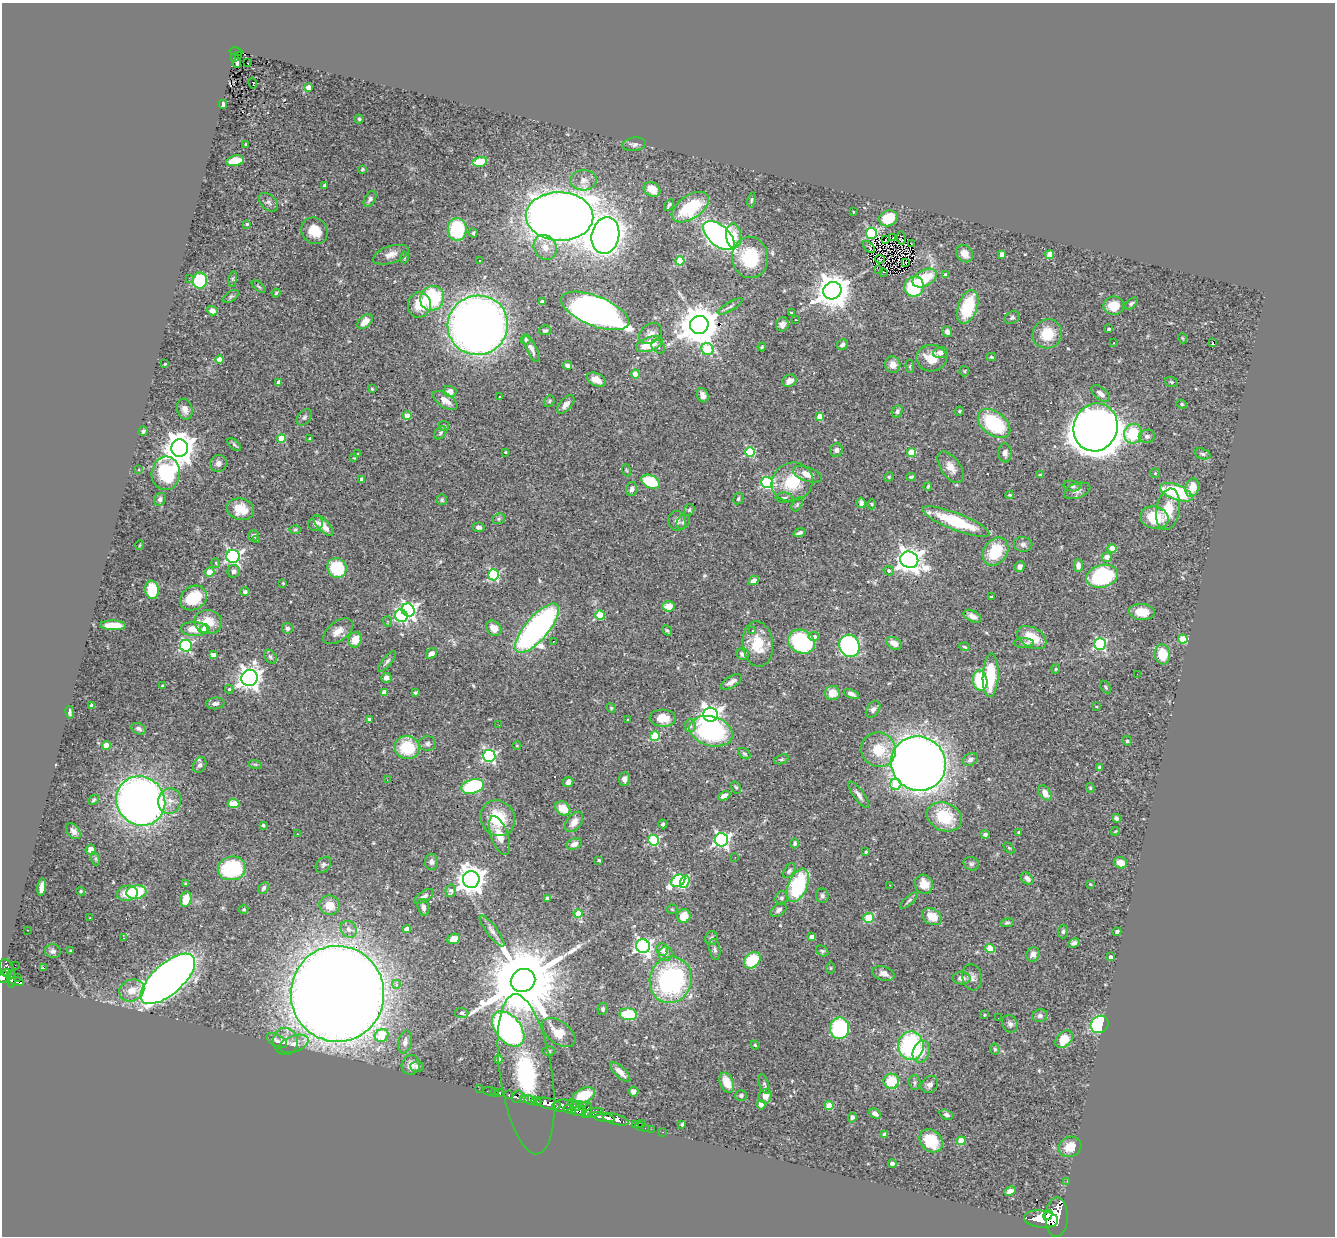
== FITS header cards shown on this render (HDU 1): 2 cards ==
NAXIS1  =                 1333
NAXIS2  =                 1234

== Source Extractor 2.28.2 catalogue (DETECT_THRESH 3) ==
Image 1333 x 1234 px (HDU 1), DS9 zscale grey, 1 PNG px = 1 image px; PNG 1337 x 1238 px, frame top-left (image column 1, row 1234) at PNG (2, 3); each listed source drawn as its Kron ellipse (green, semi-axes under 4 px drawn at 4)
Background 1.08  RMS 0.039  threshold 0.116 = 3 sigma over >= 5 px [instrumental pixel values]
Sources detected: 478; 2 with non-positive FLUX_AUTO (blend fragments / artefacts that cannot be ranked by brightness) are neither listed nor drawn; the other 476 listed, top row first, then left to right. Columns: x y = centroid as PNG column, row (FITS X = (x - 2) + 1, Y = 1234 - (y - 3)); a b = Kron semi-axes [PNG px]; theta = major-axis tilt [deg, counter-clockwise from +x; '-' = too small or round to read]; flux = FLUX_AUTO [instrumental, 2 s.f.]
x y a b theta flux
236 52 6 4 -11 95
238 55 3 2 - 10
234 57 3 2 - 10
237 63 5 3 - 1.5
248 63 3 2 - 5.5
253 83 5 3 - 28
308 87 4 4 - 25
223 104 4 4 - 13
359 119 4 4 - 3.4
245 144 3 2 - 1.7
634 144 12 6 7 9.5
235 161 9 5 10 55
480 162 7 4 13 54
362 169 4 3 - 3.3
584 180 13 10 4 19
325 185 4 3 - 4.3
652 189 9 6 -29 36
370 199 9 5 60 6.5
751 200 7 3 79 3.2
268 202 11 7 -42 8.8
669 205 6 3 55 4.7
690 207 21 11 34 150
853 212 3 2 - 1.9
559 216 34 24 -1 4000
888 218 9 7 21 93
247 224 3 3 - 3.9
457 229 11 9 -89 180
315 231 14 12 -43 44
473 233 4 4 - 3.2
871 233 5 5 - 310
605 235 18 13 78 1800
719 236 19 10 -40 1000
734 236 12 7 -84 39
893 238 3 2 - 0.11
901 238 6 3 -84 1.7
886 240 2 2 - 0.067
911 244 2 2 - 4.1
545 247 13 11 -55 29
869 247 7 3 -46 11
964 254 9 8 - 21
1002 254 4 4 - 21
391 255 18 8 18 20
1050 255 4 4 - 65
750 257 21 18 -87 130
404 258 6 3 89 2.6
880 259 5 3 - 2.6
480 260 3 3 - 10
680 261 4 4 - 110
906 262 3 2 - 1
879 270 3 2 - 5.9
883 272 4 2 - 2.6
946 275 4 4 - 13
189 278 3 2 - 4.7
925 278 13 8 28 80
233 279 8 4 82 3.5
200 280 8 7 - 130
259 287 8 3 -40 3.6
914 287 10 9 - 180
832 291 9 8 - 5600
276 293 4 4 - 3.1
231 296 9 5 35 5.3
432 298 12 12 - 180
542 302 4 3 - 7.7
1131 304 7 4 42 5.9
419 305 12 11 - 52
730 306 14 4 31 6.3
1114 306 10 9 - 43
968 307 17 9 71 120
212 311 5 4 - 16
595 311 36 15 -22 1700
791 313 4 3 - 2.3
1012 318 8 6 28 5.5
796 320 3 2 - 1.5
365 322 9 6 44 27
782 324 7 6 - 10
478 325 30 29 - 2500
699 325 9 9 - 8500
1109 329 3 3 - 5.1
545 330 6 5 - 5.9
947 331 5 4 - 9.9
651 333 12 9 36 15
1047 334 15 14 - 70
1182 338 5 3 - 2.3
526 339 5 5 - 3.6
1213 342 4 2 - 28
1114 343 3 2 - 3.1
649 344 14 7 19 63
842 345 6 5 - 8.9
658 347 8 5 -47 7.2
762 347 4 3 - 2.9
531 349 14 5 -63 13
707 349 6 5 - 130
940 353 7 5 8 11
991 357 5 4 - 3.3
931 358 15 13 -1 46
220 360 4 4 - 38
165 364 3 2 - 2.5
567 365 5 3 - 7.5
893 365 8 7 - 19
910 366 6 3 -84 2.9
964 371 5 5 - 3.1
635 374 4 4 - 68
596 380 10 6 -24 26
789 381 7 6 - 18
279 382 3 3 - 11
1171 382 6 5 - 4
372 389 3 3 - 2.9
450 391 6 5 - 17
1101 394 11 6 -39 14
703 395 7 5 -65 12
499 396 3 2 - 3.3
445 400 14 7 -33 25
549 401 6 5 - 3.7
566 404 11 6 48 14
1182 404 5 4 - 3
185 409 11 7 -74 17
897 411 6 5 - 6.2
959 411 5 4 - 2.8
407 416 4 4 - 46
820 416 4 4 - 27
304 417 9 6 48 6.8
994 424 18 11 -38 190
444 426 5 5 - 6
1096 427 24 22 69 5900
143 431 5 3 - 4.9
440 433 7 5 52 5.1
1133 434 10 9 - 110
1147 436 8 6 10 9.9
281 438 4 4 - 70
310 438 3 2 - 2.1
234 444 8 4 -41 4.4
180 448 9 8 - 3900
836 450 7 6 - 7.8
505 452 3 2 - 2.5
750 452 5 5 - 170
911 452 4 4 - 89
1005 453 9 6 -88 11
358 454 4 3 - 3
1202 454 8 5 -18 5.9
354 458 4 4 - 2.4
218 463 9 8 - 13
951 467 18 9 -55 26
139 470 4 2 - 1.9
626 470 6 3 -71 3
166 473 17 14 86 300
1155 473 5 4 - 3.4
807 474 15 7 -20 25
1040 475 3 3 - 2.7
889 477 5 4 - 3.1
911 477 4 3 - 4.5
362 480 4 4 - 17
651 482 10 6 -25 87
792 482 21 19 28 95
767 483 6 5 - 350
1072 486 8 5 -9 7.1
928 487 4 2 - 3.6
1192 488 9 6 75 43
632 489 7 5 75 8.8
1077 491 13 7 19 14
1176 492 17 7 -21 210
1010 495 4 3 - 2.7
784 498 8 5 0 5.6
160 499 6 5 - 7.3
738 499 6 4 61 4.7
442 500 5 5 - 4.1
861 503 5 4 - 9.6
797 504 7 5 63 4.5
872 504 5 3 - 2.9
240 509 13 11 -13 48
1168 509 21 11 79 58
689 510 6 5 - 4
1154 517 14 11 -13 74
499 519 6 5 - 4.3
677 521 10 9 - 11
956 521 36 8 -21 150
683 522 8 6 55 5.7
316 523 8 7 - 12
323 525 13 5 -46 30
479 527 6 4 -9 7.8
295 530 6 4 2 3.5
800 533 6 3 16 7
253 536 5 5 - 5.7
256 539 3 3 - 4.2
1023 544 9 7 -10 9
140 545 5 3 - 2
1112 548 4 4 - 30
996 552 15 11 56 97
233 556 6 6 - 640
1107 557 5 4 - 24
909 560 9 8 - 2500
216 563 5 3 - 2.2
1078 565 6 4 -88 13
1020 567 5 4 - 9.4
337 568 10 9 - 140
234 571 6 6 - 8.5
889 571 5 4 - 5.8
210 572 5 4 - 44
494 575 5 5 - 270
1102 576 16 11 16 240
754 581 5 4 - 13
283 583 4 3 - 2.4
152 590 9 7 -82 70
245 592 5 4 - 5.2
991 597 3 2 - 3.2
193 598 14 11 35 100
668 606 6 5 - 33
408 610 7 6 - 720
1142 612 13 8 -4 35
600 615 5 4 - 120
401 616 6 6 - 340
972 616 9 5 -28 14
387 621 5 3 - 3.1
208 622 14 12 -8 52
113 625 13 5 -1 62
287 628 5 5 - 6.8
494 628 8 6 -50 24
537 628 31 11 49 860
194 629 13 7 -2 41
205 629 5 4 - 33
667 630 5 3 - 3.8
752 630 3 3 - 4.5
338 631 17 9 37 26
814 636 5 4 - 9
1032 637 16 10 -30 58
1183 639 5 4 - 120
355 640 8 6 72 40
554 641 3 2 - 1.7
801 642 14 11 -28 280
894 643 8 6 -29 23
1024 643 10 5 0 6.1
758 644 23 15 -84 74
1100 644 6 6 - 320
186 646 6 6 - 340
849 646 11 10 - 620
965 647 5 3 - 3.1
431 654 6 5 - 12
743 654 6 5 - 13
1162 654 10 7 -81 64
213 655 4 4 - 16
270 657 8 5 -51 5.2
387 662 13 4 51 7.7
1056 669 5 4 - 2.9
1137 674 2 2 - 1.8
991 675 22 8 88 110
249 678 8 8 - 1900
386 678 5 5 - 13
980 681 10 7 -80 140
731 682 12 5 30 14
162 686 3 2 - 2.4
1105 687 7 4 -55 4.1
229 689 4 4 - 4.4
384 692 4 4 - 35
415 693 3 3 - 4.2
832 693 7 7 - 29
851 694 8 4 -21 10
215 703 9 5 7 10
92 706 3 3 - 11
1096 706 4 2 - 1.8
611 708 5 4 - 2.9
873 709 9 6 55 8.5
70 712 6 3 -81 5.1
711 715 7 7 - 1200
663 718 13 8 -3 39
369 719 3 3 - 6.8
628 720 3 3 - 2.8
499 725 3 2 - 4
690 726 6 5 - 7
139 729 7 5 -24 7
711 731 22 14 -15 330
655 736 5 5 - 140
1127 741 5 4 - 3.8
427 744 8 7 - 9
106 745 4 4 - 50
517 746 4 3 - 2
407 748 12 11 - 110
879 750 17 17 - 71
744 754 7 5 -38 4.7
489 756 6 6 - 440
781 759 7 4 19 4.3
970 760 8 6 26 9.6
918 763 28 26 -38 2900
255 764 6 4 -18 4.4
200 765 8 6 64 8.5
1100 767 4 3 - 12
624 779 7 5 82 9.7
387 780 3 2 - 2.6
568 782 5 5 - 12
896 784 5 5 - 80
473 786 11 7 15 220
736 787 6 4 -61 4
1090 788 5 4 - 3
1045 793 8 5 -57 23
859 795 16 5 -54 12
724 796 6 4 28 12
94 800 6 4 42 4.1
141 801 25 24 - 1900
170 801 13 11 76 26
234 804 6 4 -6 73
563 808 8 6 -35 37
944 817 18 14 -23 110
498 818 18 17 - 95
1117 818 4 3 - 6.4
574 822 11 7 54 22
663 824 4 3 - 5.7
263 825 3 3 - 3.8
73 831 9 6 -51 11
1115 831 4 4 - 3
1019 832 3 3 - 4
298 834 4 3 - 2
985 834 4 4 - 8
500 836 20 8 -70 35
654 840 5 5 - 240
721 840 7 6 - 730
795 843 5 4 - 4.9
574 844 8 5 22 16
1009 848 6 4 -44 3.4
91 850 5 5 - 12
866 852 4 4 - 3.4
735 857 2 2 - 1.2
96 859 7 4 -72 3.8
599 860 3 3 - 3.7
431 862 8 6 90 9.1
1120 863 7 5 -19 20
971 864 8 6 -24 7.1
323 865 9 6 49 6.8
232 868 14 11 10 210
789 871 8 5 57 6.1
471 879 8 8 - 2900
1027 879 7 5 -45 11
678 881 7 5 38 420
685 882 6 4 73 91
185 884 3 3 - 2.7
924 884 10 8 -55 33
1090 884 4 3 - 2.1
798 885 17 9 67 220
890 885 2 2 - 1.4
42 887 9 4 82 21
264 888 6 5 - 7.3
81 891 4 3 - 3.2
451 891 6 5 - 9.9
136 892 10 6 9 140
127 893 11 7 9 34
424 896 11 5 33 8.8
822 896 7 6 - 7.5
547 898 4 3 - 4.9
781 898 7 6 - 6.3
186 899 8 5 78 32
909 901 11 4 41 5.5
329 905 10 9 - 36
423 907 9 5 -73 10
244 909 5 4 - 3.8
672 909 5 5 - 3.2
779 910 9 6 37 9.1
578 914 4 4 - 57
684 916 7 6 - 37
932 917 11 7 -30 40
90 918 3 2 - 2.4
869 918 5 5 - 88
1007 923 7 4 12 4.1
349 929 9 7 -53 12
407 929 4 4 - 22
27 930 2 2 - 1.5
492 931 19 5 -53 13
1063 931 7 5 87 5.2
1117 932 4 3 - 6.7
812 937 4 4 - 18
123 938 3 2 - 1.7
711 938 7 6 - 7.2
454 939 6 5 - 27
1074 943 6 4 28 7.4
643 946 7 6 - 760
990 948 4 4 - 99
715 949 11 5 -80 8
662 950 6 5 - 17
53 951 8 7 - 8.8
71 951 3 3 - 4.9
822 951 6 5 - 4.3
666 954 7 7 - 9.8
1033 954 7 6 - 14
1110 957 4 3 - 8.3
752 960 9 7 46 110
15 965 2 2 - 8.4
43 968 3 3 - 38
831 968 6 4 90 3.5
7 969 11 6 -65 540
7 973 4 3 - 170
883 974 11 7 -15 13
3 977 6 5 - 520
17 977 2 2 - 6.2
972 977 13 10 -80 15
961 978 9 6 -3 13
11 979 9 4 89 320
168 979 34 15 42 2700
523 980 12 11 - 41000
671 980 23 21 75 430
16 982 7 3 -12 200
396 984 4 4 - 11
132 990 13 10 24 31
337 994 48 47 - 8300
603 1009 6 5 - 6.9
461 1013 7 5 -4 5.2
628 1014 9 6 -9 120
984 1015 3 2 - 2
1040 1016 7 6 - 8.1
998 1018 2 2 - 1.2
1010 1024 9 7 -59 9
1100 1024 9 8 - 220
840 1028 11 9 85 220
508 1029 20 12 -51 900
559 1032 19 11 -37 52
382 1035 7 6 - 79
1064 1039 10 7 44 54
277 1041 11 6 -29 11
285 1041 13 12 - 25
405 1042 11 6 78 12
294 1044 15 8 18 19
755 1045 4 3 - 2.8
911 1046 14 12 89 340
995 1049 5 4 - 4.3
549 1051 6 5 - 4
921 1052 11 8 69 32
498 1059 4 4 - 20
411 1065 10 9 - 24
417 1066 6 5 - 5.4
620 1072 13 5 -44 20
526 1074 81 26 -81 950
891 1081 8 7 - 73
914 1082 7 6 - 6.1
727 1083 10 6 -67 38
764 1084 10 4 -72 6
930 1084 9 8 - 12
479 1089 2 2 - 8.7
489 1091 5 2 - 20
495 1092 2 2 - 8.7
633 1092 5 5 - 10
500 1093 4 3 - 84
509 1095 3 3 - 170
584 1095 12 7 25 66
741 1095 6 5 - 6.4
765 1096 7 6 - 21
517 1097 6 4 61 310
525 1099 3 2 - 570
530 1100 5 3 - 730
536 1101 5 3 - 770
549 1104 13 5 -13 3100
574 1105 7 4 -40 190
580 1105 2 2 - 20
761 1105 5 4 - 11
562 1106 10 6 6 1200
829 1106 4 4 - 68
570 1110 6 3 -19 370
579 1111 7 4 2 590
587 1111 8 3 66 490
593 1113 10 4 13 500
875 1114 6 4 -26 11
946 1115 7 5 -19 6.1
603 1117 12 4 -12 2000
852 1117 5 4 - 6.5
616 1119 13 5 -15 1600
642 1123 3 2 - 82
635 1125 3 2 - 33
682 1125 3 3 - 4.4
639 1126 4 2 - 27
645 1128 2 2 - 11
651 1129 2 2 - 13
663 1132 3 2 - 22
885 1134 4 4 - 7.7
931 1141 13 10 -44 80
961 1141 4 4 - 73
1070 1147 11 10 - 39
892 1164 4 3 - 6.5
1067 1181 2 2 - 10
1010 1191 6 4 26 12
1048 1215 5 3 - 830
1057 1217 20 11 89 6600
1041 1219 17 8 -6 5200
At the frame edge (FLAGS 8, measured only in part): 1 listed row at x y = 3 977
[2 non-positive-flux detections neither listed nor drawn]